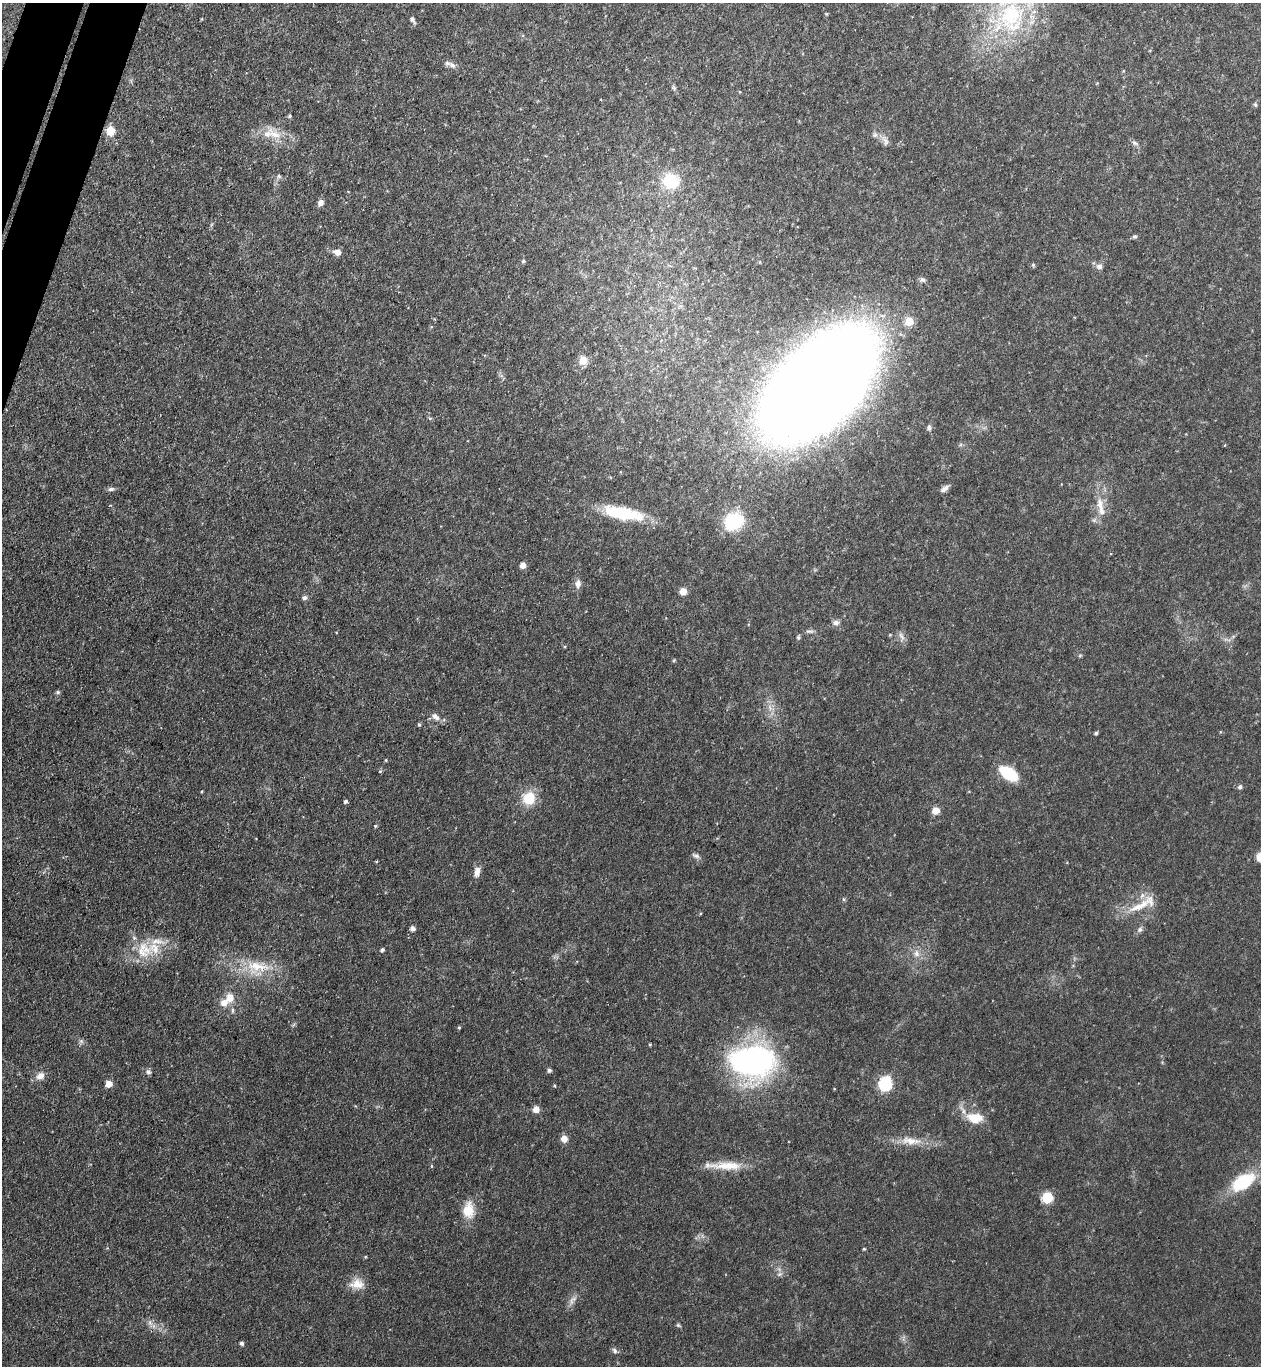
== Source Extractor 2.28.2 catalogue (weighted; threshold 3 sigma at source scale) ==
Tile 11 of 4 x 4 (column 3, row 3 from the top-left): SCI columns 2711-3969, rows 1389-2752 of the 5551 x 5506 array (HDU 1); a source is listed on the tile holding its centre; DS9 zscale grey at full resolution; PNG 1263 x 1368 px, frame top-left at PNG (2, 3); no overlay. Shown black and unused: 2% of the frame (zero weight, under 3 of 4 exposures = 5% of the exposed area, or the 3 px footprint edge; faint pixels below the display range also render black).
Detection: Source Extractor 2.28.2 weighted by HDU 2 'WHT'; one run over the whole footprint, this tile lists its part. Background 0.106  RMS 0.0082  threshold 0.0369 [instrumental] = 3 sigma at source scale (4.5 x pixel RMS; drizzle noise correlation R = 1.50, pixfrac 1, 0.05/0.05 arcsec/px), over >= 5 px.
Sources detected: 93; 6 inside a brighter listed object's ellipse — not listed separately; the other 87 listed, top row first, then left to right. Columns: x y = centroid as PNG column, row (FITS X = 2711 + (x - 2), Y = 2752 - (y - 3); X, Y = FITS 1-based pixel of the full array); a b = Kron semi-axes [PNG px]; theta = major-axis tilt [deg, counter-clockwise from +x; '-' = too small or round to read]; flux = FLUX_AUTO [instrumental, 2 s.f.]
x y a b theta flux
1011 17 48 41 85 110
412 19 8 5 -61 2.8
452 65 13 7 -34 3.7
674 88 7 5 -12 1.3
1255 105 7 4 -70 1.1
289 116 5 4 - 1.2
110 131 7 7 - 16
274 134 24 12 -34 15
875 135 6 6 - 2
886 142 11 7 -74 3.6
1134 143 9 5 -27 2.3
279 176 6 5 - 1.6
671 181 21 20 - 30
320 203 8 6 59 3.6
1135 236 6 5 - 1.4
337 252 7 6 - 6.4
524 261 5 4 - 1.3
1033 265 5 4 - 1.1
1099 266 9 7 -11 3.2
923 280 8 6 -9 2.2
909 321 5 5 - 24
583 360 11 10 - 7.7
817 388 87 49 46 2500
929 428 8 5 -88 2
945 488 12 6 36 3.5
111 489 9 5 8 2.2
1100 504 18 10 -79 10
621 513 43 15 -11 44
1094 520 5 5 - 1.7
734 521 23 19 27 41
523 565 6 6 - 4.7
578 584 12 8 83 4.4
683 591 6 6 - 8.2
304 598 7 5 14 2.2
836 622 9 6 -1 3.2
809 631 12 4 0 2.1
901 636 13 6 -56 3.4
798 637 7 4 70 1.4
674 660 5 3 - 0.76
58 692 6 5 - 1.3
436 717 13 7 -41 4.8
419 724 5 4 - 1.1
1096 733 5 4 - 1.4
386 760 4 4 - 0.77
380 771 5 4 - 1
1009 774 18 10 -34 36
1240 787 6 5 - 2.1
529 798 10 10 - 28
345 801 4 4 - 2
936 811 9 8 - 5.8
375 826 4 4 - 0.95
696 856 10 5 -18 2.4
477 872 13 7 77 5.4
843 899 6 4 -71 1
1140 906 44 10 30 18
412 928 6 5 - 2.6
1140 929 8 6 24 2.6
142 950 28 16 88 21
382 950 4 4 - 1.8
916 953 11 8 -70 5.3
257 966 28 13 -13 24
230 998 12 10 80 9.4
459 1027 4 4 - 0.87
81 1041 7 5 -45 1.7
650 1045 4 3 - 0.81
753 1061 44 28 0 220
549 1070 5 4 - 1.9
148 1072 7 6 - 2.1
40 1076 12 9 30 5.7
885 1083 7 6 - 110
109 1084 7 6 - 7.1
555 1086 4 3 - 0.76
536 1109 8 7 - 5.1
974 1118 16 10 -5 19
564 1139 8 7 - 5.6
910 1141 31 10 -7 15
727 1166 44 10 0 19
1243 1182 23 12 33 48
1047 1197 7 7 - 31
468 1210 20 14 89 16
864 1249 4 3 - 0.92
779 1274 8 6 21 2.3
357 1284 19 13 2 11
572 1300 15 6 59 4.3
678 1325 8 4 -35 1.2
242 1343 4 4 - 2
615 1350 8 6 -55 2.2
Isophote crosses this tile's border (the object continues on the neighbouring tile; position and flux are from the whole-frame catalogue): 1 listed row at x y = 1011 17